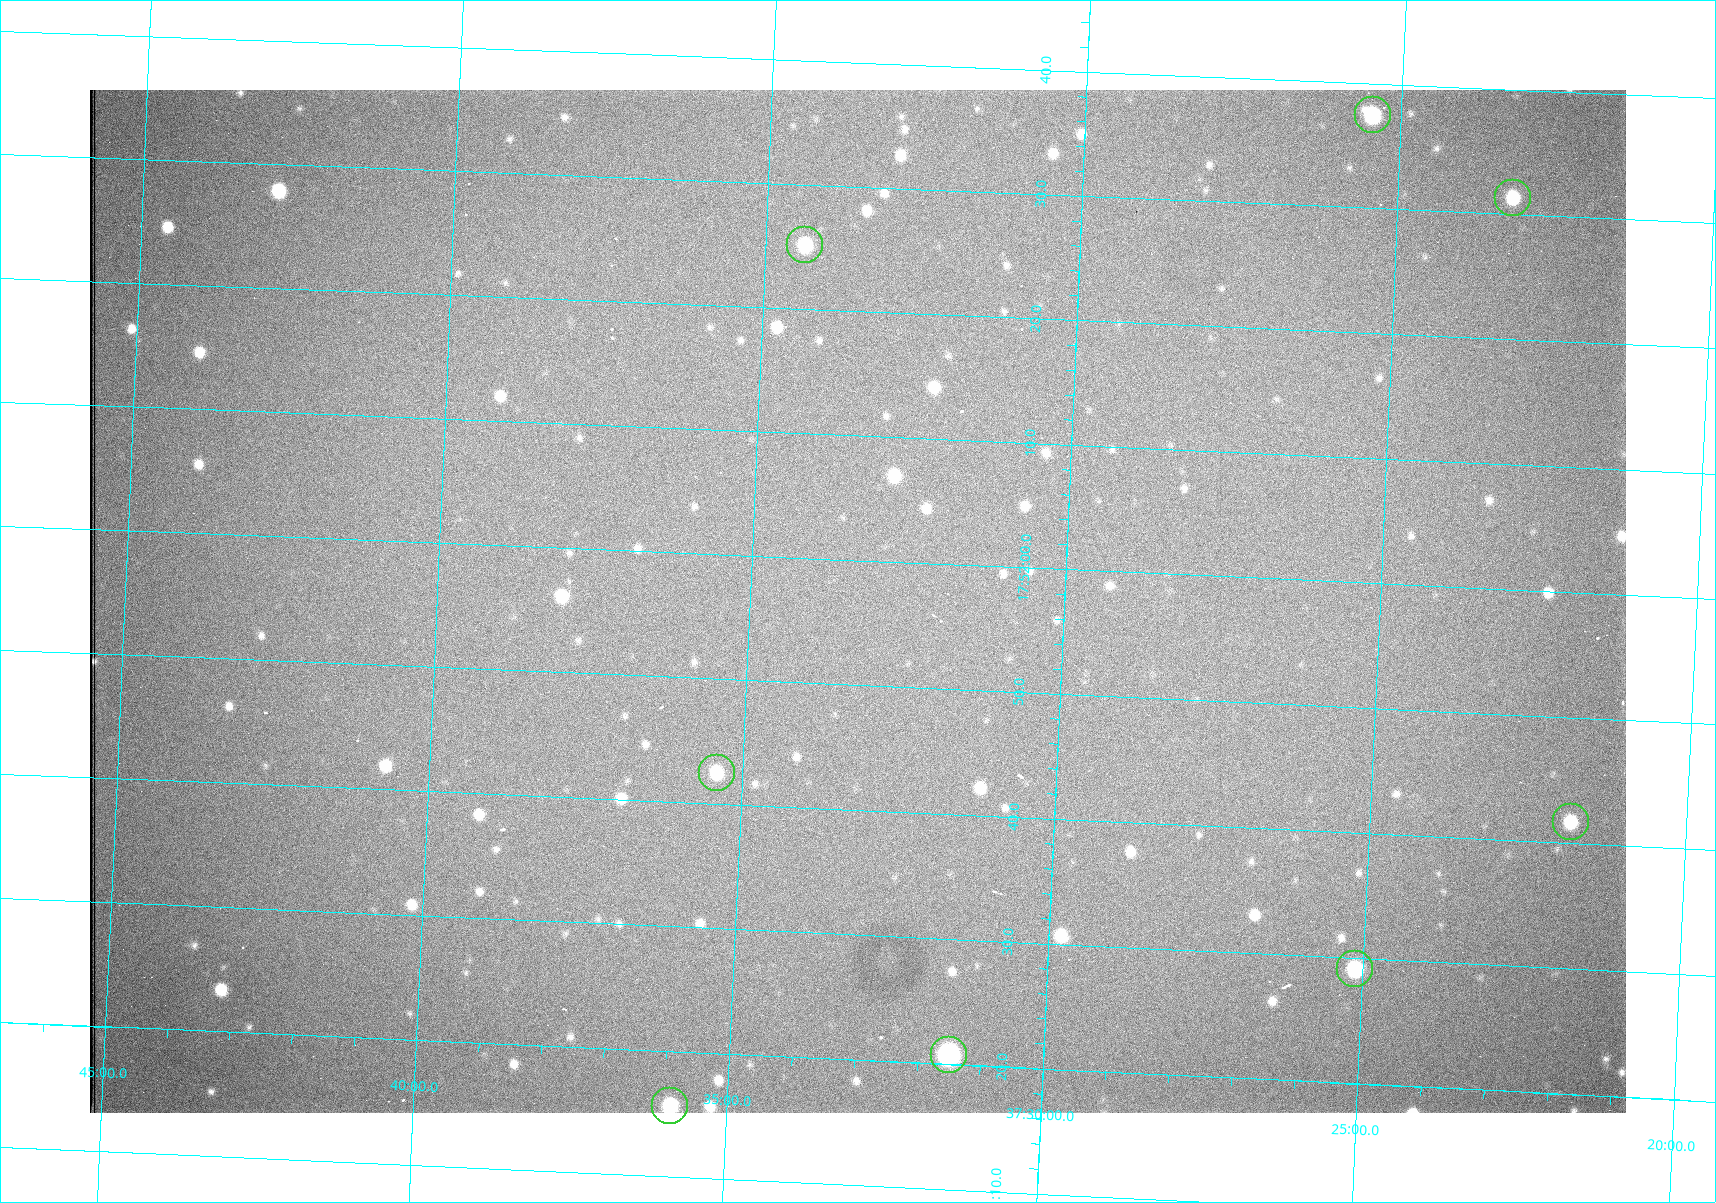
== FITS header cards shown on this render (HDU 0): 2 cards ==
NAXIS1  =                 1536 /fastest changing axis
NAXIS2  =                 1023 /next to fastest changing axis

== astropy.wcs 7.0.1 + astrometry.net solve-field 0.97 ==
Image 1536 x 1023 px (HDU 0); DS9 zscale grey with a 90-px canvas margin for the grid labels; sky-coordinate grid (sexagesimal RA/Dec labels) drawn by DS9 from the SOLVED WCS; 8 Tycho-2 reference stars matched to detected sources circled (green)
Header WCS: RA---TAN/DEC--TAN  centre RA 17:51:57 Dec +37:33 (267.99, +37.55 deg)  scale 0.958 arcsec/px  FOV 24.5' x 16.3'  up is +87 deg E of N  parity flipped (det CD > 0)
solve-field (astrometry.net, Tycho-2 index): VERIFIED the header's WCS against the Tycho-2 star catalogue (8 matches, 0 conflicts) and refined it, rather than solving blind
Solved WCS: RA---TAN-SIP/DEC--TAN-SIP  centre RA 17:51:57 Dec +37:33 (267.99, +37.55 deg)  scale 0.956 arcsec/px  FOV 24.5' x 16.3'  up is +87 deg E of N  parity flipped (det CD > 0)
The solver's refit moves the header's centre by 0.66 arcsec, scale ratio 0.9976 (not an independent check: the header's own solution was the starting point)
Tycho-2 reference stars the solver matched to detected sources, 8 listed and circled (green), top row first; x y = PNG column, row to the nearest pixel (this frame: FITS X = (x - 90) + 1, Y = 1023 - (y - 90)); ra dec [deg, ICRS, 3 dp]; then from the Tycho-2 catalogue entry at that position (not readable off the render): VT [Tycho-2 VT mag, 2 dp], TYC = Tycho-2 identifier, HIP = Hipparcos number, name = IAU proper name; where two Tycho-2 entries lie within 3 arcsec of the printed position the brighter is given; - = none
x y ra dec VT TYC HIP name
1373 115 268.156 +37.424 11.25 2620-712-1 - -
1513 198 268.131 +37.386 12.62 2620-526-1 - -
805 245 268.105 +37.573 11.82 3089-995-1 - -
717 773 267.927 +37.590 11.84 3089-1137-1 - -
1571 822 267.924 +37.364 11.94 2620-391-1 - -
1355 969 267.871 +37.419 11.35 2620-812-1 - -
949 1055 267.836 +37.525 9.96 3089-889-1 - -
670 1106 267.815 +37.598 11.54 3089-1081-1 - -